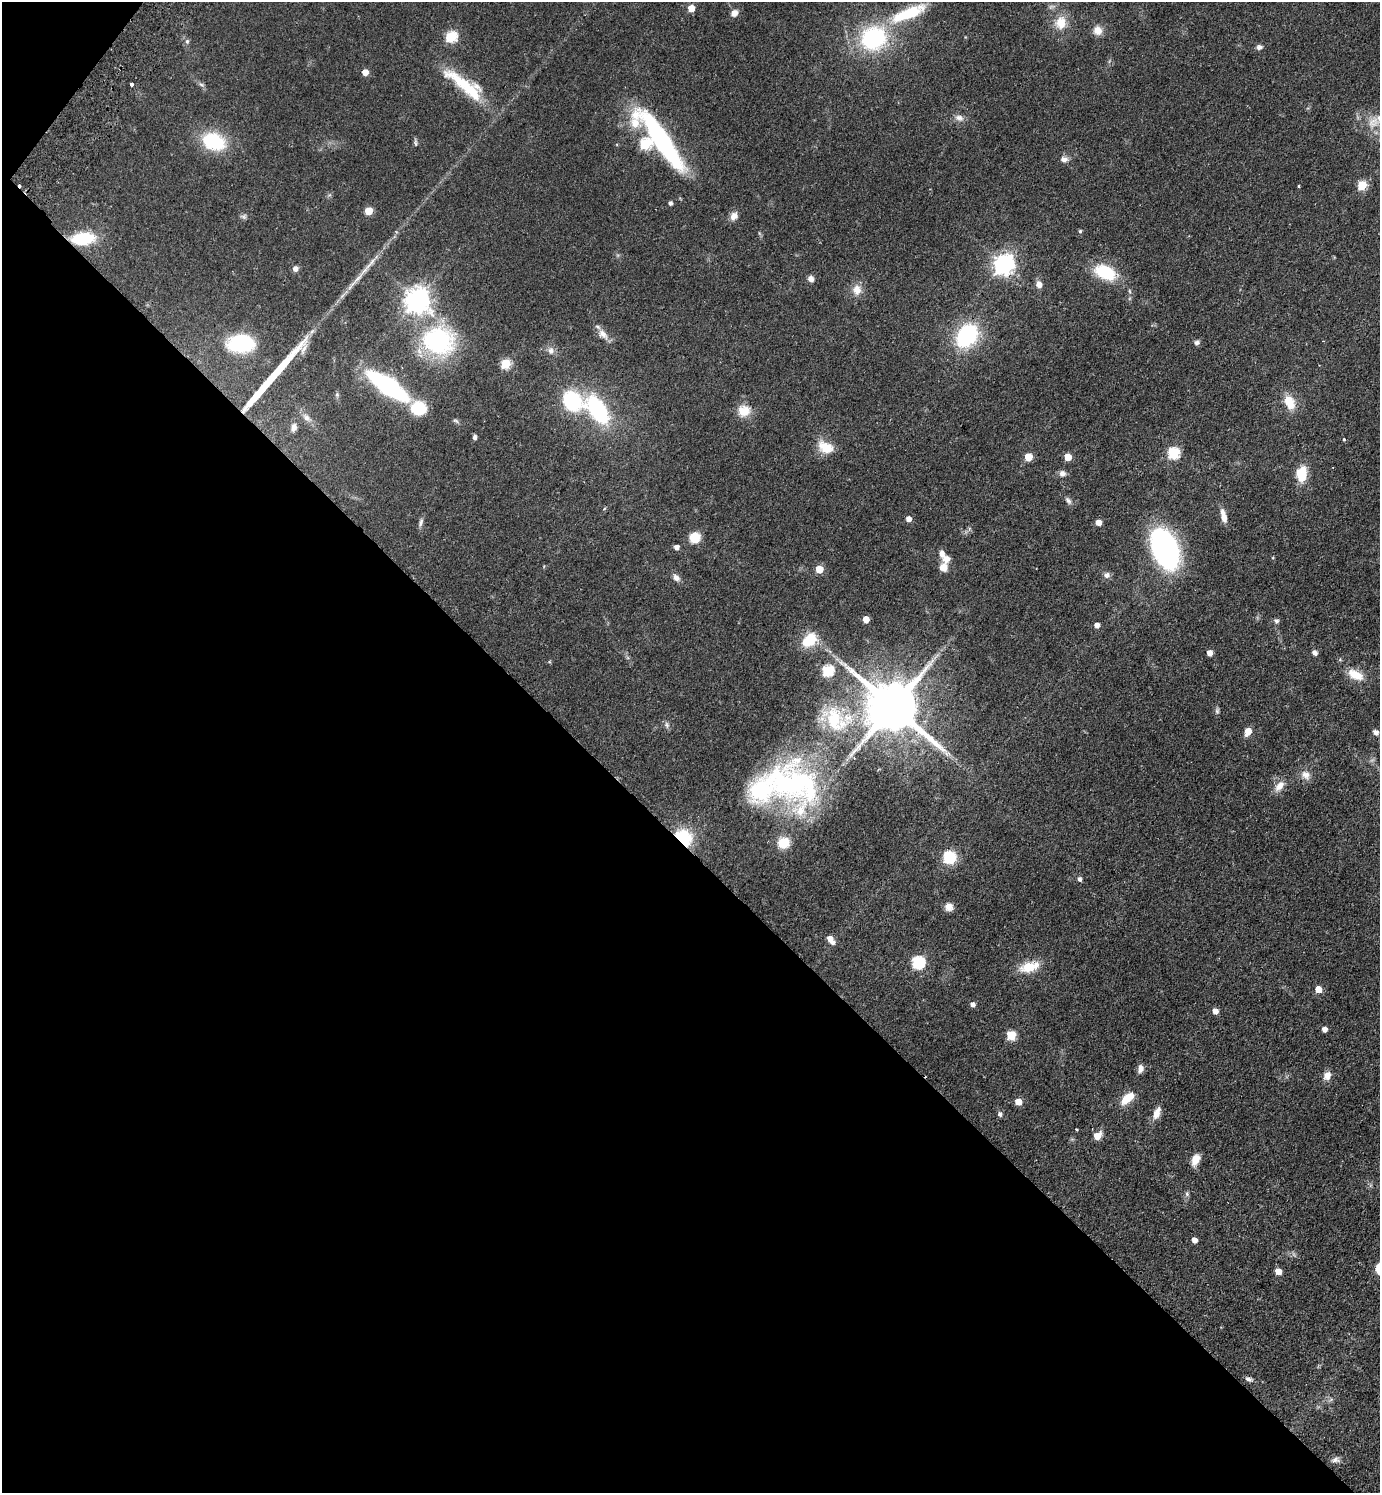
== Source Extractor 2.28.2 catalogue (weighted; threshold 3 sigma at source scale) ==
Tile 9 of 4 x 4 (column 1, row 3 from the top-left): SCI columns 343-1720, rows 1533-3023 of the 6059 x 6046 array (HDU 1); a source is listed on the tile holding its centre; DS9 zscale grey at full resolution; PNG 1382 x 1495 px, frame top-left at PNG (2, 2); no overlay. Shown black and unused: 44% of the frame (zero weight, under 2 of 3 exposures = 3% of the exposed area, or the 3 px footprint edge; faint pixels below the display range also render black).
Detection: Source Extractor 2.28.2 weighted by HDU 2 'WHT'; one run over the whole footprint, this tile lists its part. Background 0.0488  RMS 0.0049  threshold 0.0222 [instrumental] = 3 sigma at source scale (4.5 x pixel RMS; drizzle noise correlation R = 1.50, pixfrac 1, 0.05/0.05 arcsec/px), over >= 5 px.
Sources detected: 126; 2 cosmic-ray / hot-pixel residue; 2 long thin detections or spike segments (spike, bleed or trail) — not listed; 7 inside a brighter listed object's ellipse — not listed separately; the other 115 listed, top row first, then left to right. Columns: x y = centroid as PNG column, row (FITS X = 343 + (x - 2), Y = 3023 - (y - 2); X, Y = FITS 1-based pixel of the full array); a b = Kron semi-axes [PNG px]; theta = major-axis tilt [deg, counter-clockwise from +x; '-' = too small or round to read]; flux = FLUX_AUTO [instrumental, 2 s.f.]
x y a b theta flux
691 8 5 5 - 6.6
734 13 8 7 - 2.7
908 13 50 14 23 23
1061 23 18 16 83 8.4
1098 30 11 10 - 4.2
451 37 6 6 - 35
873 38 23 20 22 53
187 41 6 5 - 0.89
1259 47 8 7 - 1.5
365 72 5 5 - 5.7
131 85 3 3 - 3
202 85 8 4 -30 1
465 85 64 14 -39 24
959 118 13 8 -20 2.6
1373 122 18 15 31 6.7
661 140 72 16 -52 88
213 141 28 19 -19 25
415 143 10 5 -84 0.97
1064 159 10 8 2 2.3
1362 185 5 5 - 19
1299 186 3 3 - 0.54
670 203 4 4 - 1.3
368 211 5 5 - 11
734 216 11 9 57 3
244 217 9 7 -3 1.2
1080 231 5 4 - 0.73
83 239 18 9 5 29
1004 264 8 7 - 270
295 269 6 6 - 2.3
1105 272 20 12 -26 24
811 279 7 6 - 2.1
1039 284 9 7 -76 2.7
857 290 13 12 - 4.7
417 300 9 8 - 460
603 334 16 9 -46 4
967 335 22 16 53 47
438 341 39 33 -10 56
1196 342 7 5 13 1.3
240 343 22 14 4 41
551 351 11 9 -87 2.5
505 364 5 5 - 24
387 386 32 11 -35 93
337 395 6 5 - 0.86
1289 402 17 11 -69 8.5
418 409 15 12 -2 19
598 410 38 20 -54 44
744 411 16 15 - 7.3
306 418 13 8 -49 2.6
456 421 9 4 -22 0.93
294 427 10 7 81 2.2
475 437 6 4 79 1.3
1344 439 4 3 - 0.67
826 447 19 13 -25 8.9
1173 453 6 6 - 44
1028 457 5 5 - 12
1068 457 5 5 - 8.2
1062 473 8 8 - 2
1301 474 17 11 86 12
1068 500 10 6 -53 1.6
1223 516 17 6 -77 4.2
908 519 5 5 - 3.1
421 522 12 5 70 1.5
1098 523 5 5 - 4.2
694 537 8 7 - 14
676 547 5 5 - 2.5
1165 548 30 18 -68 140
942 554 9 6 -74 2.9
943 567 10 9 - 4.1
819 569 5 5 - 10
1107 575 9 8 - 1.8
676 578 11 7 -50 2.4
866 619 5 5 - 6.9
1276 621 7 6 - 1.2
1097 625 5 5 - 2.3
809 640 21 14 41 12
1209 653 5 4 - 3.9
1315 653 6 5 - 1.8
827 671 6 6 - 41
1355 675 23 11 -26 7.6
893 707 17 14 -41 3400
1217 711 6 6 - 0.95
835 720 45 30 -43 34
667 725 9 6 -74 1.4
1248 731 6 5 - 7.6
1376 732 7 6 - 2.1
1306 775 13 11 -35 3.8
793 783 70 51 -37 100
1279 786 16 9 51 4.4
683 837 14 11 -40 28
784 843 11 10 - 12
949 857 9 9 - 21
1079 879 5 4 - 1.4
949 907 10 9 - 3.2
830 939 6 5 - 3.9
918 963 6 6 - 55
1029 967 21 10 15 11
1318 989 5 5 - 7
972 1004 5 5 - 2.1
1215 1011 5 5 - 3.4
1324 1029 5 4 - 2.7
1011 1035 5 5 - 19
1140 1069 10 7 82 2.4
1327 1075 12 9 59 3.3
1127 1098 20 10 41 7.3
1018 1102 5 5 - 6.3
1156 1113 13 7 69 4.9
1000 1114 6 5 - 1.2
1076 1129 3 2 - 0.53
1097 1136 6 5 - 7.7
1195 1160 12 8 67 5
1187 1194 6 5 - 0.96
1194 1240 5 4 - 3
1278 1271 5 5 - 5.6
1248 1379 10 5 -27 1.5
1335 1460 13 7 7 2
Overlapping masked pixels (flux is a lower limit): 2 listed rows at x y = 83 239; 683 837